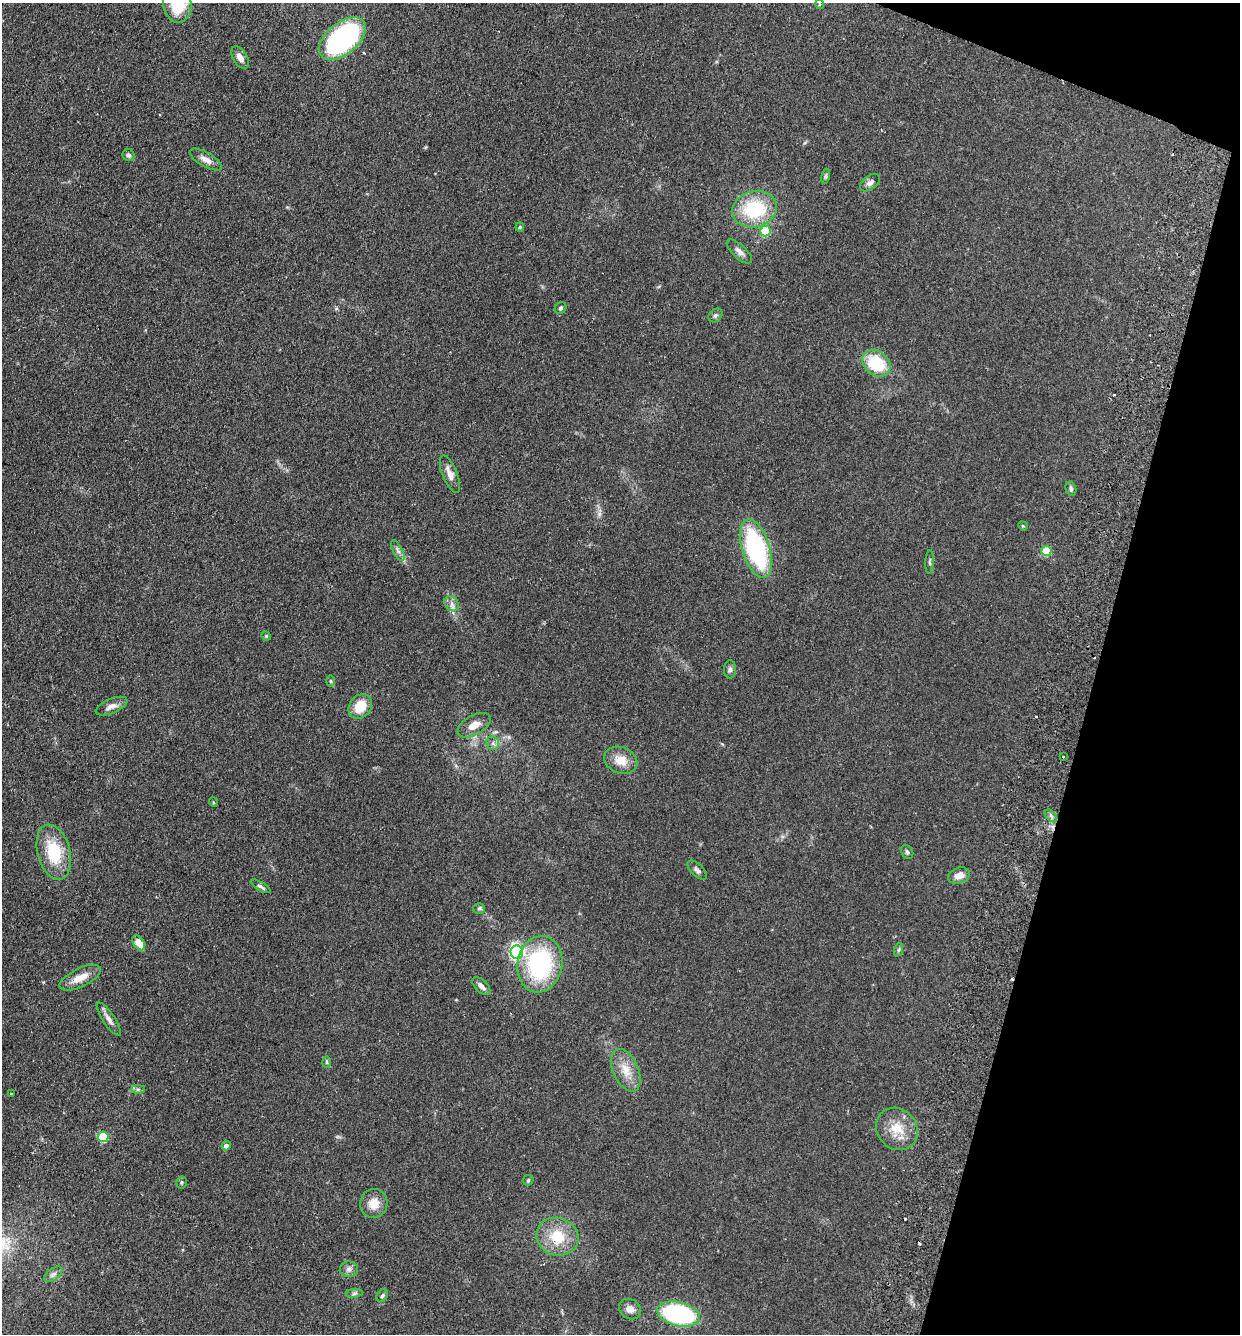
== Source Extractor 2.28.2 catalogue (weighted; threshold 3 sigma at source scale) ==
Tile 8 of 4 x 4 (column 4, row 2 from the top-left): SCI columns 3908-5145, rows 2688-4019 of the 5462 x 5375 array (HDU 1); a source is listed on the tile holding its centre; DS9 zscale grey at full resolution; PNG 1242 x 1336 px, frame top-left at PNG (2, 3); each listed source drawn as its Kron ellipse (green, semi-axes under 4 px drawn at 4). Shown black and unused: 13% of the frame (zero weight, under 2 of 3 exposures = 3% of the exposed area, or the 3 px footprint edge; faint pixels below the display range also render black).
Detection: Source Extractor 2.28.2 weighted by HDU 2 'WHT'; one run over the whole footprint, this tile lists its part. Background 0.127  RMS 0.008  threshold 0.0359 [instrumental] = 3 sigma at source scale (4.5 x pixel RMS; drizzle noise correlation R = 1.50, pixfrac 1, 0.05/0.05 arcsec/px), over >= 5 px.
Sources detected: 71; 6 cosmic-ray / hot-pixel residue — neither listed nor drawn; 1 inside a brighter listed object's ellipse — not listed separately; the other 64 listed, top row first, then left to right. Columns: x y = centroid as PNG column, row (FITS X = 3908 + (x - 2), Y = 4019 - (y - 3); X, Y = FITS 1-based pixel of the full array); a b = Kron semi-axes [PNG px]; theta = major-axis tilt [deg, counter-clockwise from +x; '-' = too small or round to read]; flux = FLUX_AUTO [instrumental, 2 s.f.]
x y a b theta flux
177 4 18 14 -80 25
819 4 5 3 - 0.65
342 39 27 15 39 140
240 57 12 7 -58 5.2
128 155 6 6 - 2.2
206 159 18 7 -30 5.1
825 176 7 4 78 1.2
870 183 11 6 36 3.2
754 209 22 18 15 45
520 227 4 4 - 0.78
765 231 5 5 - 30
739 251 16 6 -43 3.8
560 308 6 5 - 1.5
715 315 8 6 42 1.8
876 363 15 11 -40 33
450 474 20 7 -68 6.1
1071 489 7 5 -75 1.5
1023 526 5 4 - 0.7
756 549 30 13 -73 98
398 550 11 4 -63 2.4
1046 551 5 5 - 30
930 562 12 4 88 1.4
452 604 8 6 -50 3.1
266 636 5 4 - 0.78
730 669 9 6 -90 2.1
331 681 6 4 -89 0.93
111 706 17 7 23 4.5
360 706 13 10 50 16
474 725 18 9 30 8.1
493 743 7 6 - 2.2
1063 757 3 2 - 0.96
621 760 17 13 -23 11
213 802 5 3 - 0.61
1051 816 8 4 -46 1.9
54 852 28 16 -75 31
907 852 7 5 -60 1.6
697 870 12 6 -44 2.5
959 876 11 8 20 5.7
261 886 11 4 -31 1.9
479 908 6 5 - 1.3
139 943 8 5 -54 10
898 950 7 4 71 1.3
517 952 7 6 - 140
540 964 28 22 79 84
80 978 22 9 26 9.8
481 986 11 6 -44 3.6
109 1019 19 6 -56 4.2
327 1062 6 4 -90 1
626 1070 23 12 -66 12
138 1089 7 4 0 1.5
11 1093 3 2 - 0.71
897 1129 22 19 -48 17
103 1137 5 5 - 46
226 1146 5 4 - 3.5
528 1180 6 5 - 0.97
181 1182 6 5 - 1.1
374 1203 14 13 - 9.8
557 1237 21 18 -20 23
349 1269 9 8 - 2.9
53 1274 10 6 37 2.7
354 1293 8 4 9 1.5
382 1296 7 5 58 1.4
630 1309 11 10 - 4.9
678 1314 22 12 -14 100
Isophote crosses this tile's border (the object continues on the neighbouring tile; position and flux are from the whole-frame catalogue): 1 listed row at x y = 177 4